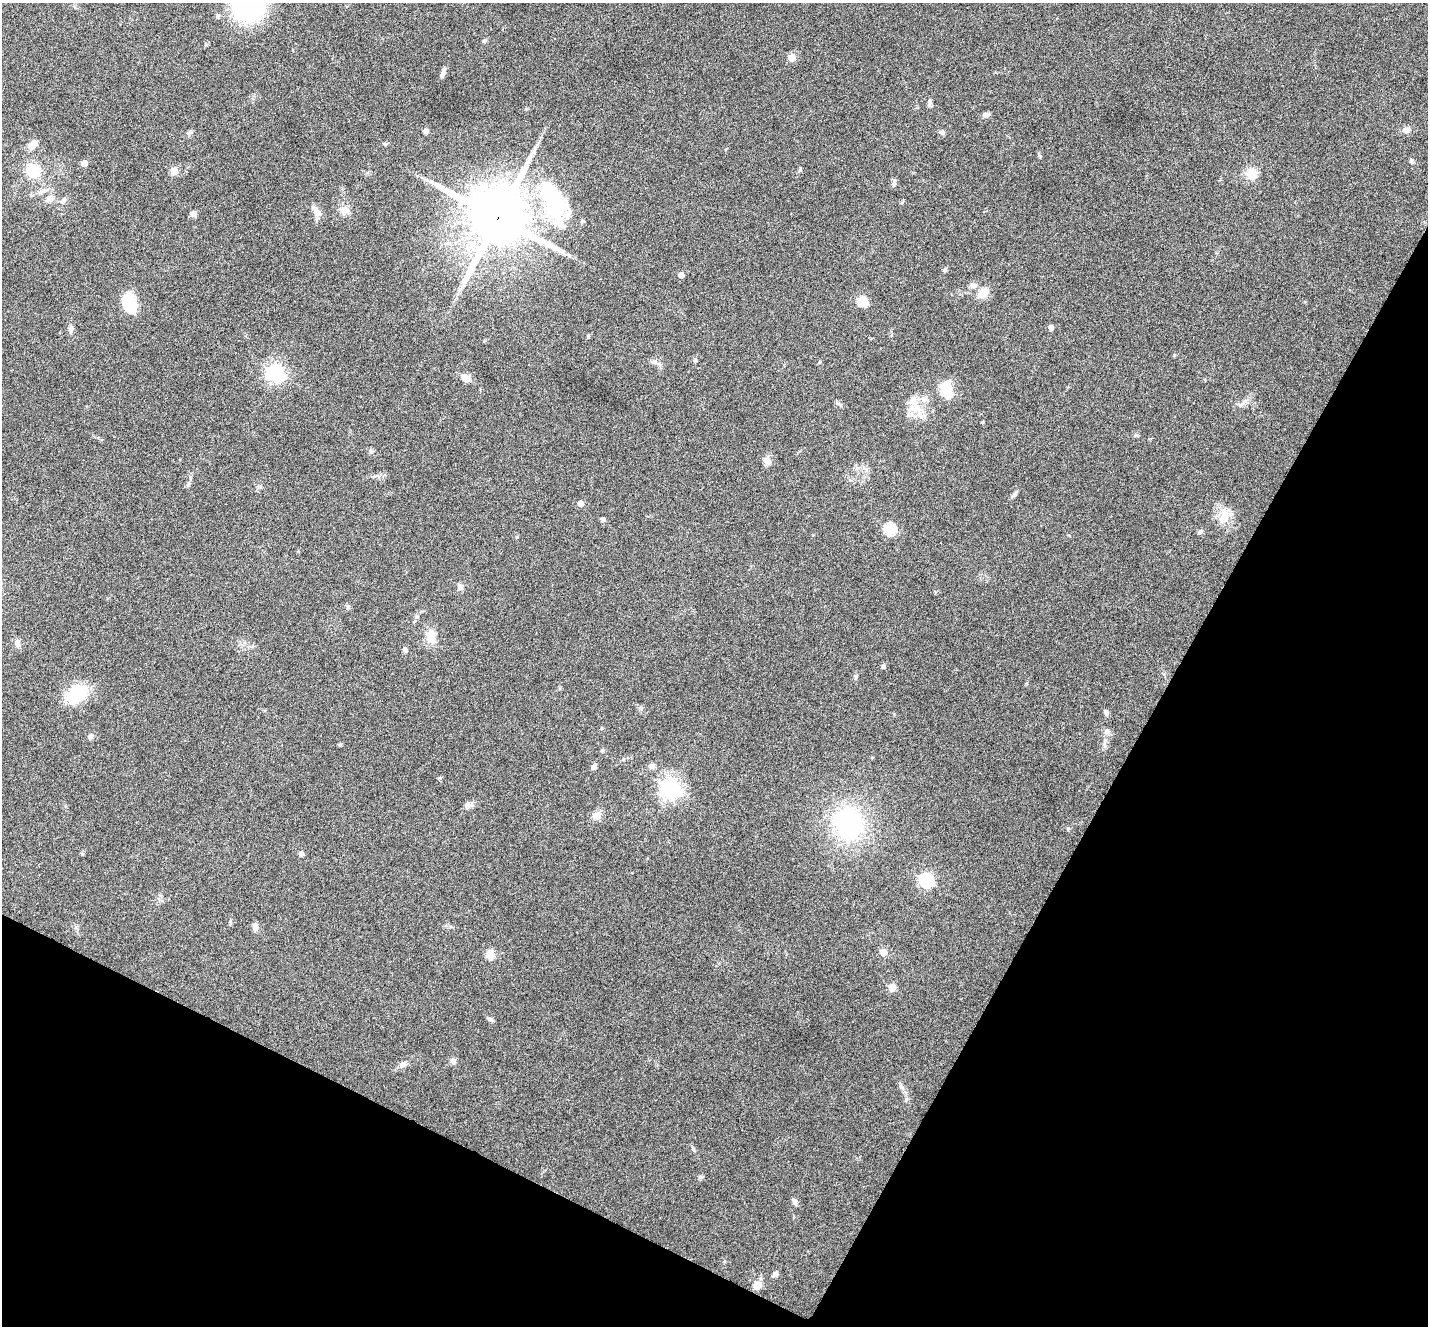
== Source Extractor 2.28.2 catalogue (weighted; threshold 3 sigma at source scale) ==
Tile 15 of 4 x 4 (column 3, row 4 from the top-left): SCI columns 2935-4360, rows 288-1611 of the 5796 x 5871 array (HDU 1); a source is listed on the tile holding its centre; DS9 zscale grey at full resolution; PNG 1430 x 1328 px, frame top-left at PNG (2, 3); no overlay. Shown black and unused: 27% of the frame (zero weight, under 5 of 9 exposures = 5% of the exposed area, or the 3 px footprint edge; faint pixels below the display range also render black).
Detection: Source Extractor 2.28.2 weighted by HDU 2 'WHT'; one run over the whole footprint, this tile lists its part. Background 0.0535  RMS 0.0043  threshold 0.0177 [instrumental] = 3 sigma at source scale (4.09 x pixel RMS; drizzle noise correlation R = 1.36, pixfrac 0.8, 0.05/0.05 arcsec/px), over >= 5 px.
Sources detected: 85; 3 inside a brighter listed object's ellipse — not listed separately; the other 82 listed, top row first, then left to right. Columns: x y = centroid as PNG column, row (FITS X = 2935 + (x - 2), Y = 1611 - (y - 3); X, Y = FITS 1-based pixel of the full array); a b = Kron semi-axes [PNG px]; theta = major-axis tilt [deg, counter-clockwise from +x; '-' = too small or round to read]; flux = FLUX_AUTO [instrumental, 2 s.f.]
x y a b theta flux
248 6 25 24 - 79
484 41 6 4 70 0.52
792 58 5 5 - 7.6
442 74 9 6 69 1.2
929 103 12 4 83 1.1
986 114 9 6 15 1.1
1406 130 9 8 - 1.7
426 131 5 5 - 1.5
942 132 7 6 - 1
189 133 7 4 19 0.68
385 144 5 4 - 0.53
32 145 12 8 53 2.8
1411 161 7 4 -69 0.64
84 163 4 4 - 3.5
33 171 16 13 -61 9.3
174 171 5 5 - 7.1
1251 173 16 14 -65 4.5
894 183 9 5 83 0.94
50 198 11 8 28 2.5
64 200 8 6 56 1.2
554 201 49 25 -67 45
316 211 17 8 -58 2.7
344 211 11 11 - 2.6
194 214 8 7 - 1.2
498 218 19 18 - 2700
945 270 5 4 - 0.98
681 275 4 4 - 2.7
973 285 10 7 10 1.5
983 293 13 9 40 5.2
862 302 14 13 - 4.4
129 303 18 13 -71 16
71 328 9 6 79 1.1
1051 328 6 5 - 1.2
588 336 5 4 - 0.46
654 362 10 6 -14 1.4
276 373 7 7 - 150
465 377 11 10 - 2.3
947 389 20 11 -67 9.7
924 399 9 7 -3 2.2
837 403 8 4 -45 0.73
1243 403 18 3 38 1.5
916 408 22 10 -9 5.8
982 422 3 3 - 0.43
371 451 7 5 -44 0.76
767 460 13 8 -32 2.1
1014 494 9 5 47 0.93
580 504 5 5 - 2.5
1224 517 20 12 83 6
603 520 5 4 - 1
890 529 6 6 - 32
1200 532 7 5 53 0.71
460 587 8 7 - 1.5
431 636 18 12 76 4.8
17 643 10 7 88 1.4
405 650 7 5 -71 1
883 666 6 5 - 0.74
856 676 6 4 72 0.6
76 694 28 18 35 15
1106 713 8 5 -75 0.91
1107 731 8 6 -88 1.2
91 736 7 6 - 1.2
340 744 6 4 20 0.45
652 766 7 6 - 1.1
594 767 7 5 54 1.1
671 789 7 7 - 220
469 805 12 6 5 1.6
597 816 6 6 - 5.5
848 823 34 31 -66 48
82 853 6 4 -1 0.44
301 854 5 4 - 1.7
926 880 7 6 - 69
255 927 9 6 -88 1.9
883 952 9 9 - 2.3
490 955 5 5 - 12
892 988 5 5 - 8
491 1020 8 5 -39 0.87
453 1061 7 6 - 1.3
403 1064 10 6 34 1.9
901 1087 7 5 -78 0.89
794 1202 10 5 -57 1.1
775 1274 7 5 45 1.2
758 1285 6 6 - 5.2
Overlapping masked pixels (flux is a lower limit): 1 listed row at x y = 498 218
Isophote crosses this tile's border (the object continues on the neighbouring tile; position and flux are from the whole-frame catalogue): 1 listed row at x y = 248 6
Unlisted compact peaks at least as high as the median listed source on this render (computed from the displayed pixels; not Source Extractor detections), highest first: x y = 700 1177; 800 170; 1174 355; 695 361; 693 1149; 517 537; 1040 156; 417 617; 1136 435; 440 778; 1068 828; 641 708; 602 750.